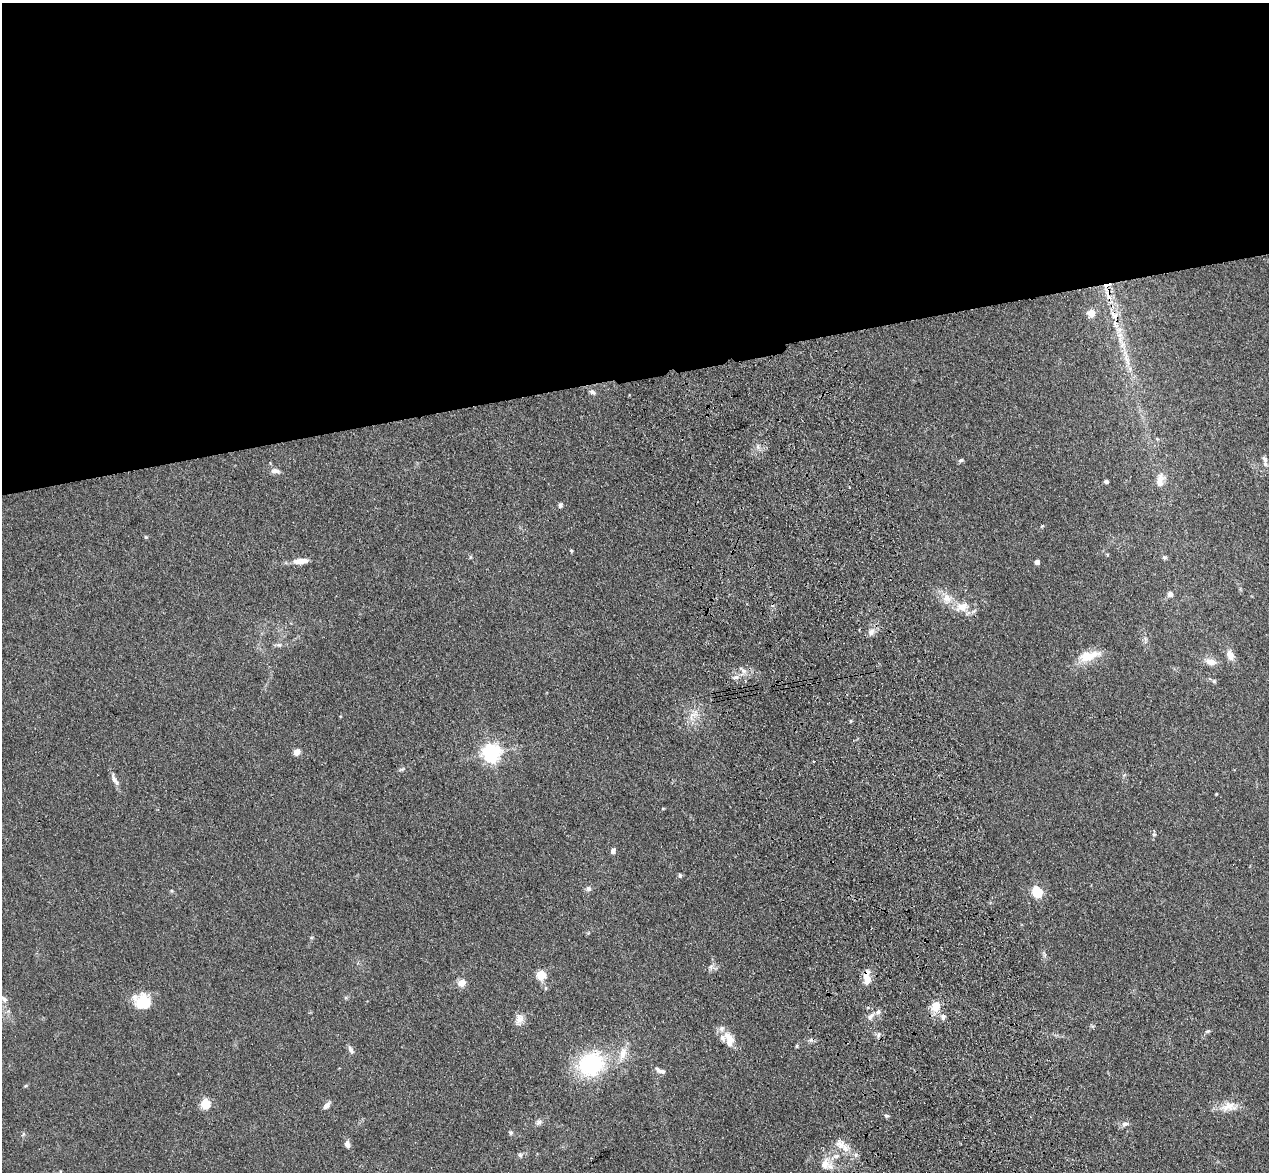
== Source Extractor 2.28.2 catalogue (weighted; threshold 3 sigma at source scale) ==
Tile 2 of 4 x 4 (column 2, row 1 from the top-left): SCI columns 1383-2649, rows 3694-4863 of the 5298 x 5161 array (HDU 1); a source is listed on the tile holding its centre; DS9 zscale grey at full resolution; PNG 1271 x 1174 px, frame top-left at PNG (2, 3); no overlay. Shown black and unused: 32% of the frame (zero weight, under 3 of 4 exposures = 6% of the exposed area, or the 3 px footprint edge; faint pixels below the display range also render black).
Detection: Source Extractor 2.28.2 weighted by HDU 2 'WHT'; one run over the whole footprint, this tile lists its part. Background 0.0711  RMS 0.0063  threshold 0.0283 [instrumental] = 3 sigma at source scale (4.5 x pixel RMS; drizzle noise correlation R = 1.50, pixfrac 1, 0.05/0.05 arcsec/px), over >= 5 px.
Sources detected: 82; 3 cosmic-ray / hot-pixel residue — not listed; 10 inside a brighter listed object's ellipse — not listed separately; the other 69 listed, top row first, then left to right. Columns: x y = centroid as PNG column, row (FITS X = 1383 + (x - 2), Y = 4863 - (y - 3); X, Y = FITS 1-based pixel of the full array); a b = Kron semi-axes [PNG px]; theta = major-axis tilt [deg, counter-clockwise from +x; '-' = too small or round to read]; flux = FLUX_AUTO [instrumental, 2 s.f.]
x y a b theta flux
1091 313 5 5 - 15
1114 315 12 8 -41 4.7
1119 330 11 6 4 2.7
1127 360 18 6 -70 5.6
592 392 9 6 -32 1.9
758 447 7 5 -47 1.6
961 460 7 5 10 1.1
1265 464 11 6 -65 1.9
275 471 12 6 -4 2.9
1160 480 21 9 82 5.9
1106 481 4 4 - 1.2
849 487 4 2 - 0.53
560 505 7 5 84 1.4
146 537 5 4 - 0.72
571 551 4 3 - 0.79
470 557 6 3 72 0.62
1164 557 7 6 - 1.1
300 561 18 7 4 6.3
1037 562 4 4 - 4.5
1170 594 8 7 - 2.3
960 607 18 14 -37 9.4
871 632 12 9 61 3.5
279 645 8 5 6 1.5
1230 655 14 9 -72 4.7
1090 656 33 11 27 11
1210 662 15 9 -14 5.2
744 671 9 7 -29 2.8
736 677 8 5 7 1.9
1214 681 5 5 - 0.97
297 752 7 6 - 3.9
491 752 6 6 - 260
115 779 21 5 -64 3.1
1216 794 3 3 - 0.47
1154 834 5 5 - 0.93
613 851 7 6 - 1.8
680 875 6 4 -70 0.91
588 888 7 7 - 1.8
172 891 5 4 - 0.68
1037 892 10 8 -66 15
711 967 8 5 60 1.7
541 975 5 5 - 29
867 978 14 7 -88 8.3
462 983 9 7 33 5.8
3 999 13 6 -42 2.9
143 1002 19 18 - 16
936 1006 12 10 78 8.4
870 1017 11 6 51 2.4
943 1017 7 7 - 2.3
519 1019 15 10 66 4.4
1208 1031 7 4 44 0.97
878 1034 9 3 77 1.1
727 1035 12 10 -29 5.3
797 1046 4 4 - 0.77
350 1050 12 5 -61 1.9
623 1053 21 10 78 7.6
591 1064 27 22 27 56
660 1070 13 5 -27 2.9
205 1104 8 7 - 12
327 1105 10 6 49 2.6
1229 1107 24 12 6 8.5
886 1116 6 5 - 1.1
539 1122 9 7 36 2
1125 1124 10 6 8 2.1
511 1133 6 5 - 1.1
347 1144 10 6 -78 2.6
840 1144 15 12 -58 6.4
520 1155 7 5 -69 1.2
856 1155 7 4 89 1.3
825 1164 16 11 84 6.8
Overlapping masked pixels (flux is a lower limit): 1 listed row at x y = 867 978
Isophote crosses this tile's border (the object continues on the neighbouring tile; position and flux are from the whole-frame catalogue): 1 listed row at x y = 3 999